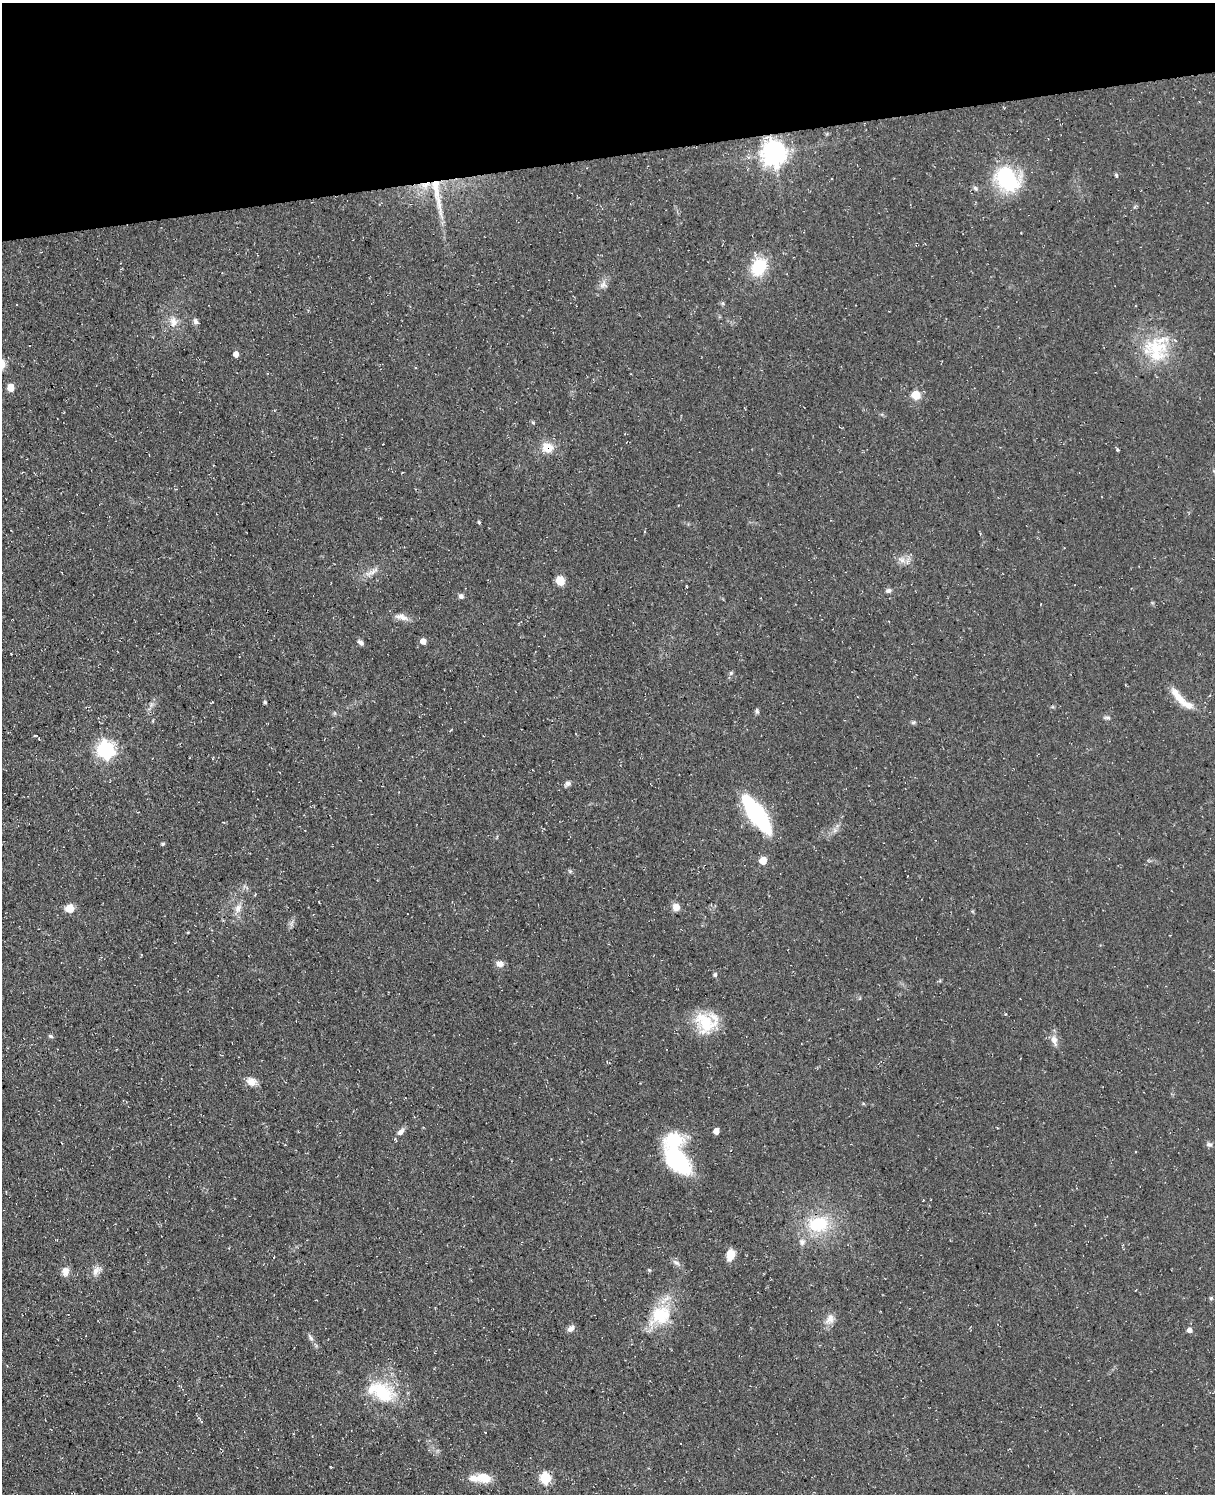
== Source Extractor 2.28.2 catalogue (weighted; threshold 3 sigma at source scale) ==
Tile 3 of 4 x 3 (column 3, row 1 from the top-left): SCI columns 2495-3707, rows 3244-4735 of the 4953 x 4872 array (HDU 1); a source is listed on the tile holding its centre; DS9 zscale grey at full resolution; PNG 1217 x 1496 px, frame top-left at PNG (2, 3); no overlay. Shown black and unused: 10% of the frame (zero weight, under 3 of 4 exposures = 4% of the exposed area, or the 3 px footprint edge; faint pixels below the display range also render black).
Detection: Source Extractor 2.28.2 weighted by HDU 2 'WHT'; one run over the whole footprint, this tile lists its part. Background 0.0687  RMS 0.0068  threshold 0.0304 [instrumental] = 3 sigma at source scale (4.5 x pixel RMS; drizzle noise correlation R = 1.50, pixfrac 1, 0.05/0.05 arcsec/px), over >= 5 px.
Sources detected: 82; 1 inside a brighter object's white glare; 1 cosmic-ray / hot-pixel residue — not listed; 4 inside a brighter listed object's ellipse — not listed separately; the other 76 listed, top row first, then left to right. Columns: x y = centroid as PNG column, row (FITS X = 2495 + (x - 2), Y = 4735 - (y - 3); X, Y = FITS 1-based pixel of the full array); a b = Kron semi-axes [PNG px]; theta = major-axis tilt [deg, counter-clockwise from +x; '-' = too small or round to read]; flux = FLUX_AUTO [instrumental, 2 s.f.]
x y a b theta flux
774 153 9 8 - 670
1116 175 6 4 -46 0.89
1007 179 26 19 -49 66
425 185 16 10 14 9.1
975 188 7 5 -52 1.5
437 194 61 8 -79 21
759 267 18 14 63 29
603 285 11 8 7 3.1
723 303 6 5 - 1.1
195 321 9 6 -68 2
173 322 15 10 -84 6.2
1156 348 40 25 -7 37
236 354 5 4 - 4.6
10 388 5 5 - 12
916 395 5 5 - 26
533 422 6 4 -3 0.83
547 447 14 12 -22 11
1117 449 4 3 - 2.5
175 489 4 4 - 0.83
479 522 4 3 - 0.93
902 560 12 6 -20 4.1
371 572 20 6 24 5
560 580 6 5 - 27
889 590 8 6 14 1.8
461 596 6 6 - 2
402 617 20 8 -13 5.1
423 641 5 5 - 5.1
361 642 8 5 -40 2.3
731 673 6 5 - 1.2
1179 697 31 9 -50 11
265 702 4 4 - 0.9
151 705 7 4 72 1.8
757 711 7 5 -83 1.3
1107 718 10 4 0 1.5
913 722 6 5 - 1.2
35 736 3 3 - 1
105 750 7 7 - 220
567 784 9 6 29 2.1
757 814 43 13 -55 85
163 844 4 4 - 1.2
763 860 5 5 - 13
676 907 8 7 - 5.8
70 908 5 5 - 23
238 908 13 9 65 5.2
188 932 4 3 - 0.56
500 964 8 7 - 4.2
715 975 5 5 - 1.5
706 1022 28 24 -4 27
50 1036 6 4 -27 1.1
1054 1040 14 7 -71 4.6
251 1082 14 10 -21 5.5
863 1103 5 3 - 0.78
997 1127 3 2 - 0.48
716 1131 5 5 - 4.4
401 1132 12 7 46 3.6
62 1143 4 2 - 0.46
1209 1144 8 6 -12 1.9
677 1161 31 19 -54 66
923 1200 3 2 - 0.54
818 1224 28 20 4 35
802 1242 9 8 - 3.1
730 1255 11 7 76 9.6
676 1263 12 6 -29 2.6
649 1270 5 4 - 0.76
65 1271 12 9 89 4.8
96 1271 14 9 45 4.6
1211 1298 5 4 - 0.89
660 1315 33 24 36 30
830 1319 16 10 61 5.5
571 1329 10 7 39 2.9
1189 1330 5 5 - 3.6
311 1337 10 5 -51 2.2
382 1392 33 22 -36 36
201 1421 5 3 - 0.61
480 1478 28 10 0 13
545 1478 6 6 - 51
Overlapping masked pixels (flux is a lower limit): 4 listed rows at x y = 425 185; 437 194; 547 447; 545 1478